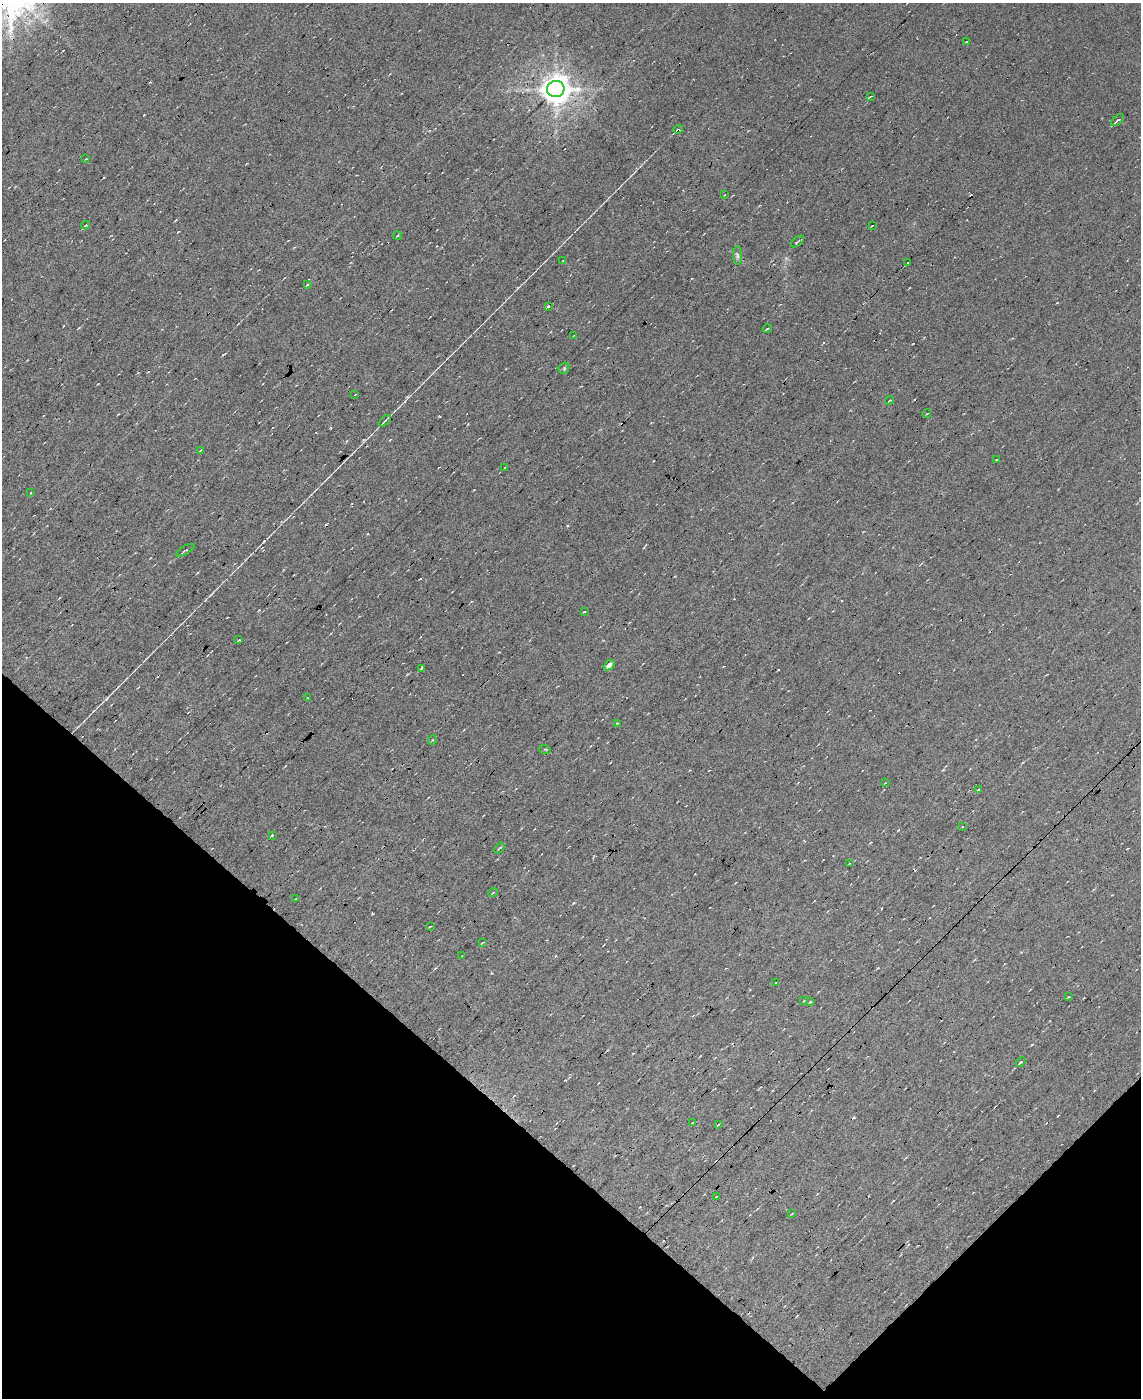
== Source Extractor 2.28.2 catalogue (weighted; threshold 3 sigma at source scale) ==
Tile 11 of 4 x 3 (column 3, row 3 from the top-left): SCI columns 2277-3415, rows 192-1587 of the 4553 x 4537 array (HDU 1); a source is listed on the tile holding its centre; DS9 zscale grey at full resolution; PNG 1143 x 1400 px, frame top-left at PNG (2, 3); each listed source drawn as its Kron ellipse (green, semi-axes under 4 px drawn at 4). Shown black and unused: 22% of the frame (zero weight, under 7 of 13 exposures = <1% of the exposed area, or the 3 px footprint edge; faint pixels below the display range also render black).
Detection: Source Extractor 2.28.2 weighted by HDU 2 'WHT'; one run over the whole footprint, this tile lists its part. Background 0.02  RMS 0.0068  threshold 0.0279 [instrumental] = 3 sigma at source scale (4.09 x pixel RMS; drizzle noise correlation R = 1.36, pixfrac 0.8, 0.0396/0.0396 arcsec/px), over >= 5 px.
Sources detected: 70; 14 cosmic-ray / hot-pixel residue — neither listed nor drawn; the other 56 listed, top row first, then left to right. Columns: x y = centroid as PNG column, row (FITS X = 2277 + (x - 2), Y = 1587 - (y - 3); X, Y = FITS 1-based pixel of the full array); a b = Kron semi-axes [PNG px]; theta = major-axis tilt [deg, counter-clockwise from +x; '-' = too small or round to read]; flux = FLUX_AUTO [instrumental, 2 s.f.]
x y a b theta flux
966 41 3 2 - 0.85
556 89 9 8 - 900
870 97 4 2 - 0.5
1117 120 8 3 40 1.7
678 129 5 3 - 1.6
86 159 3 2 - 0.42
725 195 3 2 - 0.44
86 225 4 3 - 0.71
872 225 3 2 - 0.36
397 235 4 3 - 0.61
797 242 8 3 39 0.9
737 256 9 4 -89 1.6
563 260 3 2 - 0.51
908 263 3 3 - 2
307 284 3 2 - 0.67
548 306 3 2 - 0.81
767 329 4 3 - 0.55
574 335 3 2 - 0.39
564 368 6 5 - 0.87
355 394 3 2 - 0.5
890 400 4 2 - 0.64
927 413 4 2 - 0.42
385 421 7 2 44 0.89
200 450 4 3 - 0.7
996 460 3 2 - 0.41
505 467 3 2 - 0.35
31 493 4 2 - 0.51
185 550 10 3 31 0.95
584 612 3 2 - 0.49
239 640 4 2 - 0.65
609 665 6 4 42 3.2
422 668 3 2 - 0.82
307 698 3 2 - 0.4
617 723 3 3 - 0.37
432 740 5 3 - 0.51
545 750 6 3 -21 0.66
885 783 3 3 - 0.46
979 789 3 3 - 1.4
962 826 3 2 - 0.45
272 835 3 3 - 0.81
499 848 6 3 51 0.74
849 863 4 2 - 0.49
493 893 5 3 - 0.54
296 898 4 2 - 0.49
430 927 3 2 - 0.39
483 942 4 2 - 0.67
462 956 3 2 - 0.55
775 983 2 2 - 0.53
1069 997 3 2 - 0.51
804 1001 3 2 - 0.45
810 1001 3 2 - 0.59
1021 1062 5 3 - 2.6
692 1123 3 2 - 0.53
718 1124 3 2 - 0.61
716 1197 4 2 - 0.5
792 1213 4 2 - 0.46
Overlapping masked pixels (flux is a lower limit): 1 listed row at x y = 556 89
Unlisted compact peaks at least as high as the median listed source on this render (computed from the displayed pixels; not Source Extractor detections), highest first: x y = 264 541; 11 27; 518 288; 106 699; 573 903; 405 401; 363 440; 898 830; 223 355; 144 115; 1057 303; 178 232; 943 770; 211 594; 492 973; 372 913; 567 526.